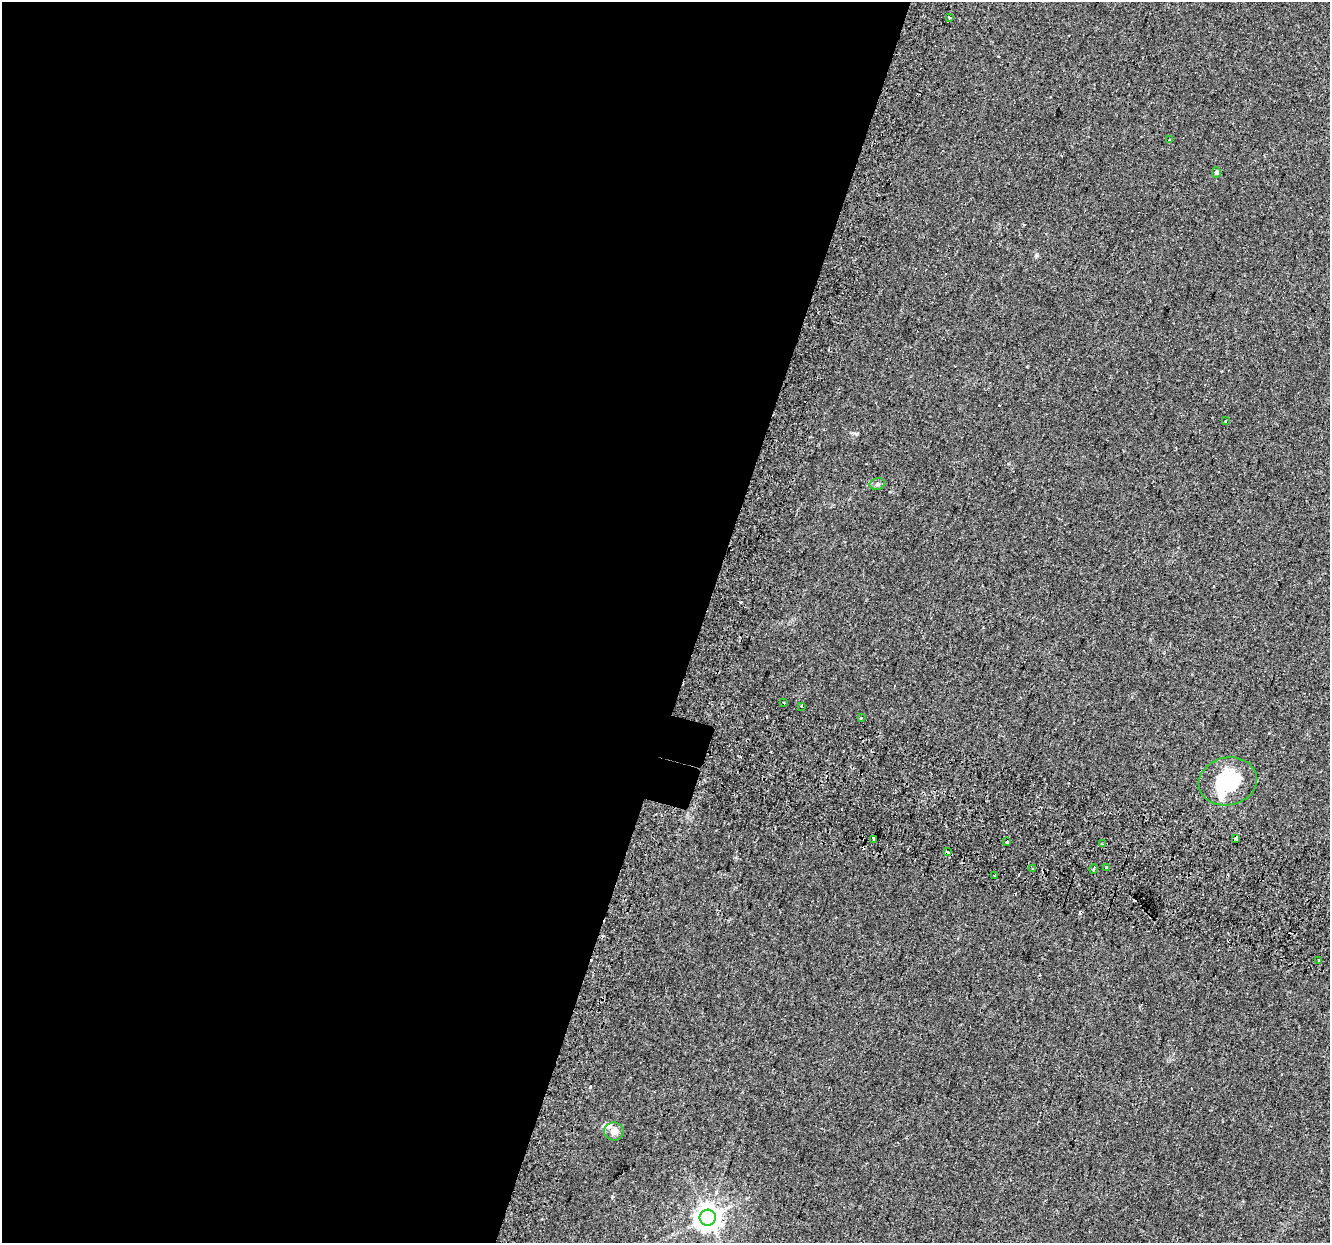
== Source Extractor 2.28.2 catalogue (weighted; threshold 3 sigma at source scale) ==
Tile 5 of 4 x 4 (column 1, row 2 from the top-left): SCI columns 62-1389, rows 2828-4068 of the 5427 x 5594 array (HDU 1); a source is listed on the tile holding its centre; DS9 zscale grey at full resolution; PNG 1332 x 1245 px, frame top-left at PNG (2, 2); each listed source drawn as its Kron ellipse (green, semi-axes under 4 px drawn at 4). Shown black and unused: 53% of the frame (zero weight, under 2 of 3 exposures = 4% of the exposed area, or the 3 px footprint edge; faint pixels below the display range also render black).
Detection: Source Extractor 2.28.2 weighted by HDU 2 'WHT'; one run over the whole footprint, this tile lists its part. Background 0.0371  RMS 0.0054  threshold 0.0245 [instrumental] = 3 sigma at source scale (4.5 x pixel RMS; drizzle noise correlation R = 1.50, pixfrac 1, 0.0396/0.0396 arcsec/px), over >= 5 px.
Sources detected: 39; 16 cosmic-ray / hot-pixel residue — neither listed nor drawn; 2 inside a brighter listed object's ellipse — not listed separately; the other 21 listed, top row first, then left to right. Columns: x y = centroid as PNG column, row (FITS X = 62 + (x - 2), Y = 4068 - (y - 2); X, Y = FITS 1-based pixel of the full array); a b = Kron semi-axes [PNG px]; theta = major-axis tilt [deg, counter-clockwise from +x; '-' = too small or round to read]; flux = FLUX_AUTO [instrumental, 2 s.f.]
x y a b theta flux
949 17 3 3 - 0.6
1169 140 3 2 - 0.92
1216 172 5 4 - 0.7
1225 420 3 2 - 0.51
877 484 7 5 13 1.4
784 703 3 2 - 0.52
801 706 3 3 - 2.6
861 717 3 3 - 3.6
1228 781 29 24 12 30
1236 838 4 3 - 9
873 839 3 3 - 1.8
1007 842 3 3 - 1.1
1102 844 3 3 - 0.94
947 852 3 3 - 2.4
1106 868 3 3 - 2.3
1032 869 3 2 - 1.3
1094 869 5 3 - 0.5
995 875 3 3 - 2.9
1319 960 3 2 - 1.2
614 1132 10 9 - 3.4
708 1218 8 8 - 520
Overlapping masked pixels (flux is a lower limit): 1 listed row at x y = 1236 838